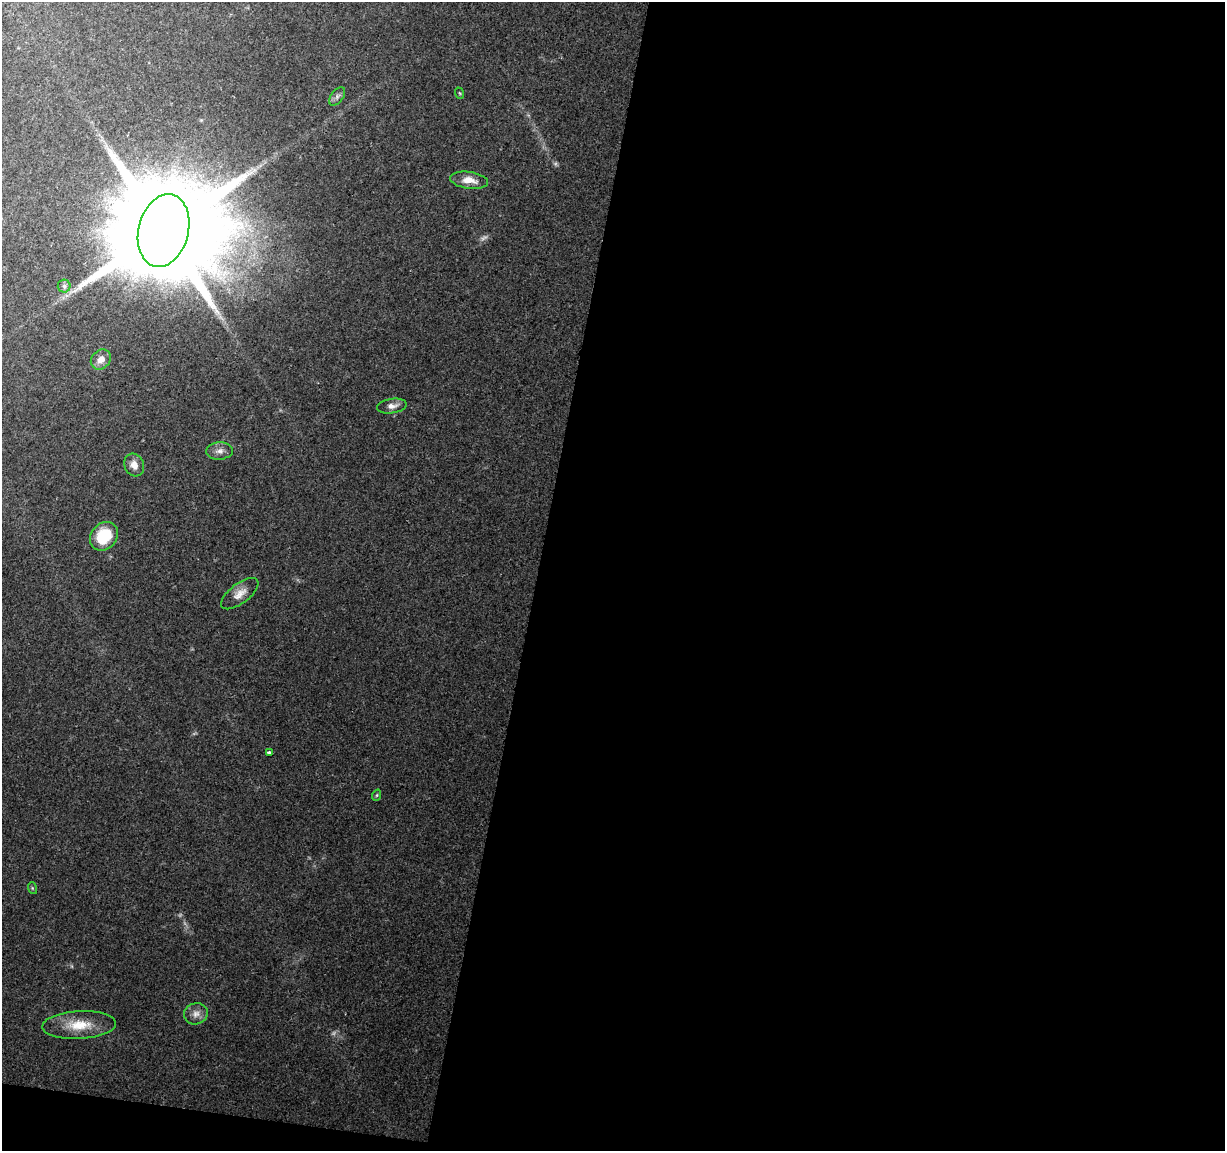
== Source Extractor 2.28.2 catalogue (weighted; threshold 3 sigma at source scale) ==
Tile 16 of 4 x 4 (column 4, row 4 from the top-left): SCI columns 3669-4891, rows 229-1377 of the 4899 x 5108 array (HDU 1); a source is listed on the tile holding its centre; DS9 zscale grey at full resolution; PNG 1227 x 1153 px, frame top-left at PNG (2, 2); each listed source drawn as its Kron ellipse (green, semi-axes under 4 px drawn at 4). Shown black and unused: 57% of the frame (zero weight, under 2 of 3 exposures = <1% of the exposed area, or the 3 px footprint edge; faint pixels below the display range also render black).
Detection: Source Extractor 2.28.2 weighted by HDU 2 'WHT'; one run over the whole footprint, this tile lists its part. Background 0.0968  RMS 0.0061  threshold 0.0276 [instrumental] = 3 sigma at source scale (4.5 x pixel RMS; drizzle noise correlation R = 1.50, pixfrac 1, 0.0396/0.0396 arcsec/px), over >= 5 px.
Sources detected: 19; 3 too faint to see at this stretch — neither listed nor drawn; the other 16 listed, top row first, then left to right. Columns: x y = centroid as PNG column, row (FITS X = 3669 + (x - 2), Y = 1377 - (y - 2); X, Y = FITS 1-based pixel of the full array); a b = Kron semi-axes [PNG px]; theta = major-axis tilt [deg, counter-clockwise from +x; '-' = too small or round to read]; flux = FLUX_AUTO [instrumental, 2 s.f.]
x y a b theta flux
459 93 6 3 -70 0.62
337 96 10 6 53 2
469 180 19 8 -8 7.3
164 230 37 25 76 23000
64 286 6 6 - 1.5
101 360 11 9 44 5.1
392 406 15 7 9 4.1
219 451 13 8 3 3.7
134 465 12 9 -64 4.8
104 536 15 12 50 24
240 594 22 10 37 6.3
269 752 3 3 - 2
377 795 6 3 71 0.72
32 888 6 3 -72 0.71
196 1014 12 10 18 4.4
79 1025 37 14 3 17